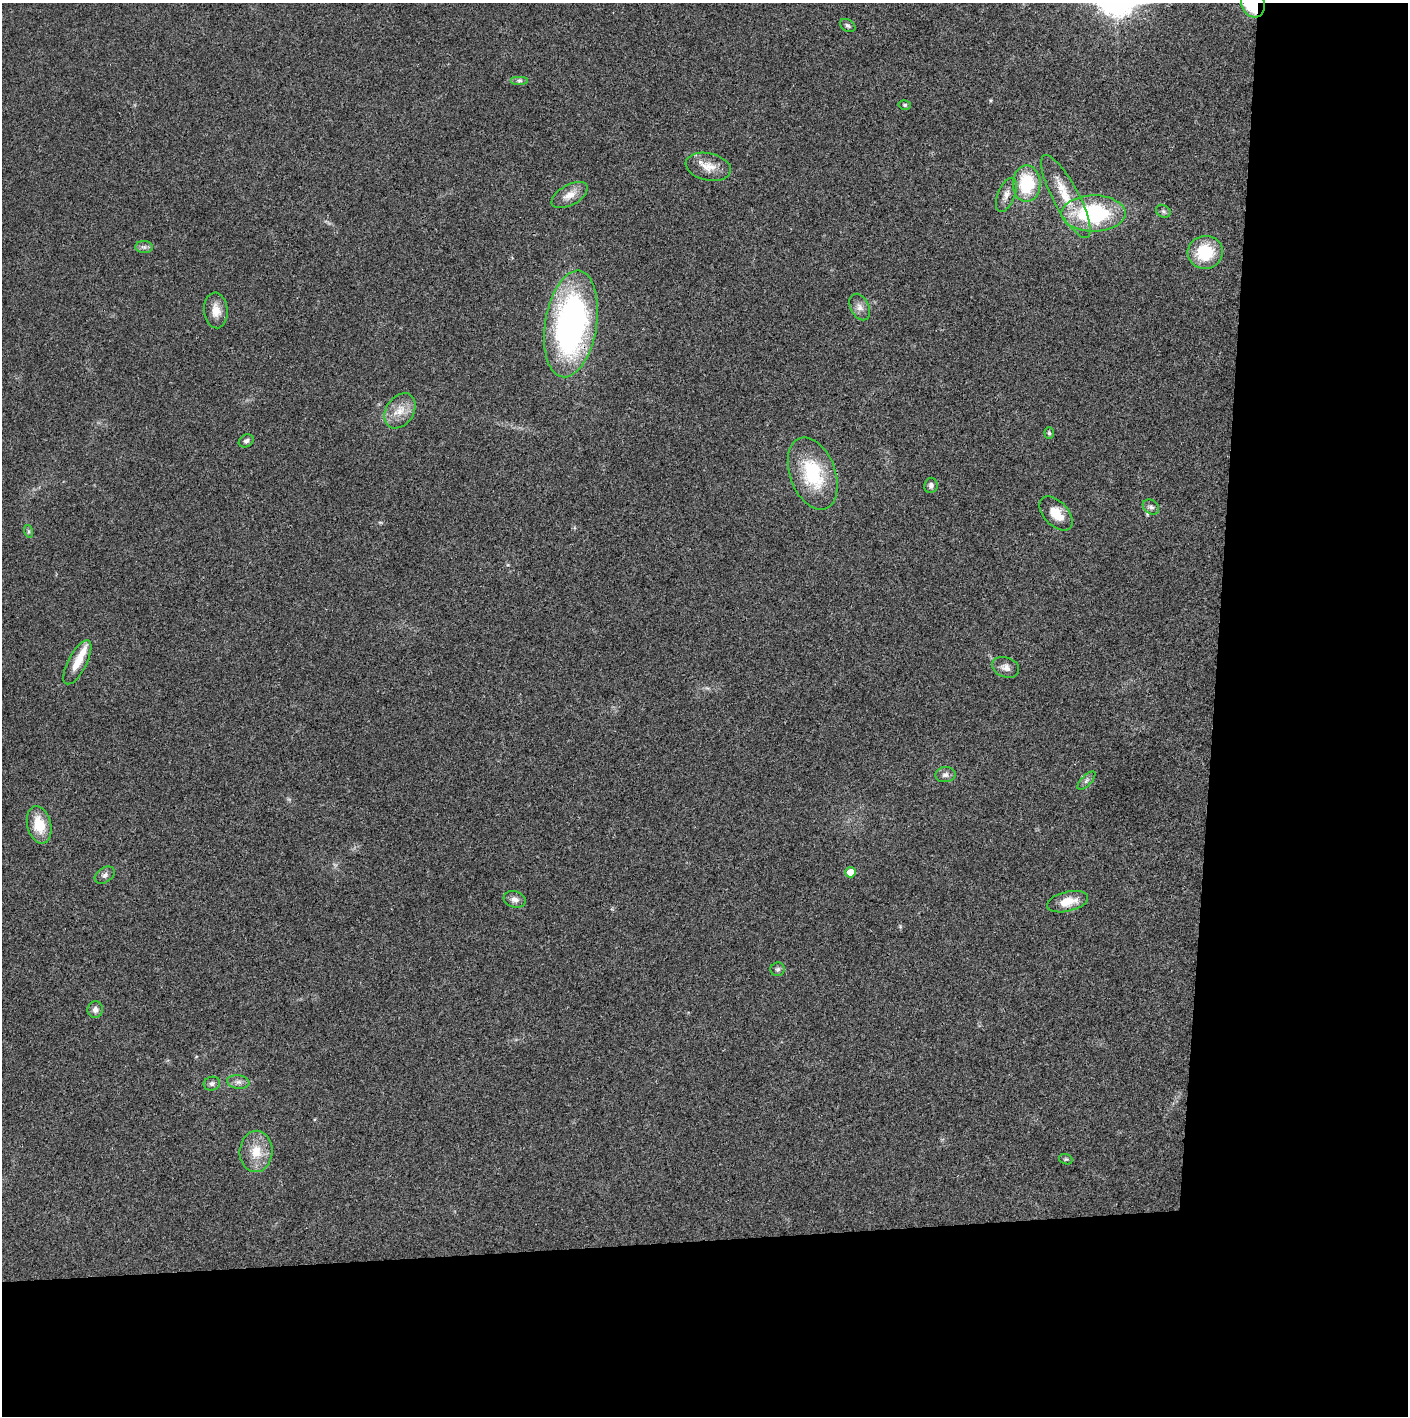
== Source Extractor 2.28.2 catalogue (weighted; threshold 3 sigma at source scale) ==
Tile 9 of 3 x 3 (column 3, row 3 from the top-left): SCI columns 2815-4220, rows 2-1415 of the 4221 x 4243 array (HDU 1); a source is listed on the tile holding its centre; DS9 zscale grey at full resolution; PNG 1410 x 1418 px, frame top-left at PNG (2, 3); each listed source drawn as its Kron ellipse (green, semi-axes under 4 px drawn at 4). Shown black and unused: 24% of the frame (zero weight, under 3 of 4 exposures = <1% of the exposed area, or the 3 px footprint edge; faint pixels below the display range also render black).
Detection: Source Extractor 2.28.2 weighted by HDU 2 'WHT'; one run over the whole footprint, this tile lists its part. Background 0.0195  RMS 0.0041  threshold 0.0185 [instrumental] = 3 sigma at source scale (4.5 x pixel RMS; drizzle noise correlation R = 1.50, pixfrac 1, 0.05/0.05 arcsec/px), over >= 5 px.
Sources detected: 40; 1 inside a brighter listed object's ellipse — not listed separately; the other 39 listed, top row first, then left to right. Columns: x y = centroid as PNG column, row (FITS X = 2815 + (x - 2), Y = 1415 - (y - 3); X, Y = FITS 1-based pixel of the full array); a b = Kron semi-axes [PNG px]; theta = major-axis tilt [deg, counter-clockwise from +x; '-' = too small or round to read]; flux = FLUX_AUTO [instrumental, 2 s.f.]
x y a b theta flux
1253 4 14 11 -62 24
848 25 8 6 -33 0.99
519 80 9 4 0 0.89
905 105 6 5 - 0.73
708 167 23 13 -12 5.8
1027 184 18 14 89 21
570 195 20 10 29 4.8
1006 195 18 8 67 2.9
1066 196 46 13 -62 13
1163 211 8 6 -28 0.98
1093 213 32 18 0 43
144 247 8 6 1 1.2
1205 252 18 16 12 18
860 307 14 9 -63 2.4
216 310 18 11 -85 4.9
571 324 54 26 81 130
400 411 19 13 56 6.4
1049 433 6 4 -88 0.73
246 441 8 6 31 1.2
813 473 37 22 -70 26
931 485 8 6 82 1.3
1151 507 9 6 -35 1.3
1056 514 20 12 -47 6.7
28 531 6 4 -71 0.6
77 662 24 9 63 6.3
1006 667 14 10 -21 2.6
945 775 10 7 5 1.7
1086 781 11 5 45 1.3
39 825 19 12 -76 11
851 872 5 5 - 5.7
105 875 11 7 33 1.6
515 899 11 8 -17 2.2
1067 902 21 10 13 7.6
778 969 7 7 - 0.98
95 1010 8 7 - 1.9
238 1082 11 6 -6 1.7
212 1084 8 7 - 1.2
256 1151 21 16 86 8.6
1066 1159 7 5 -18 0.63
Overlapping masked pixels (flux is a lower limit): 2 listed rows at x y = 1253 4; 571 324
Isophote crosses this tile's border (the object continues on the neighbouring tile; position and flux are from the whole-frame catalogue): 1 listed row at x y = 1253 4